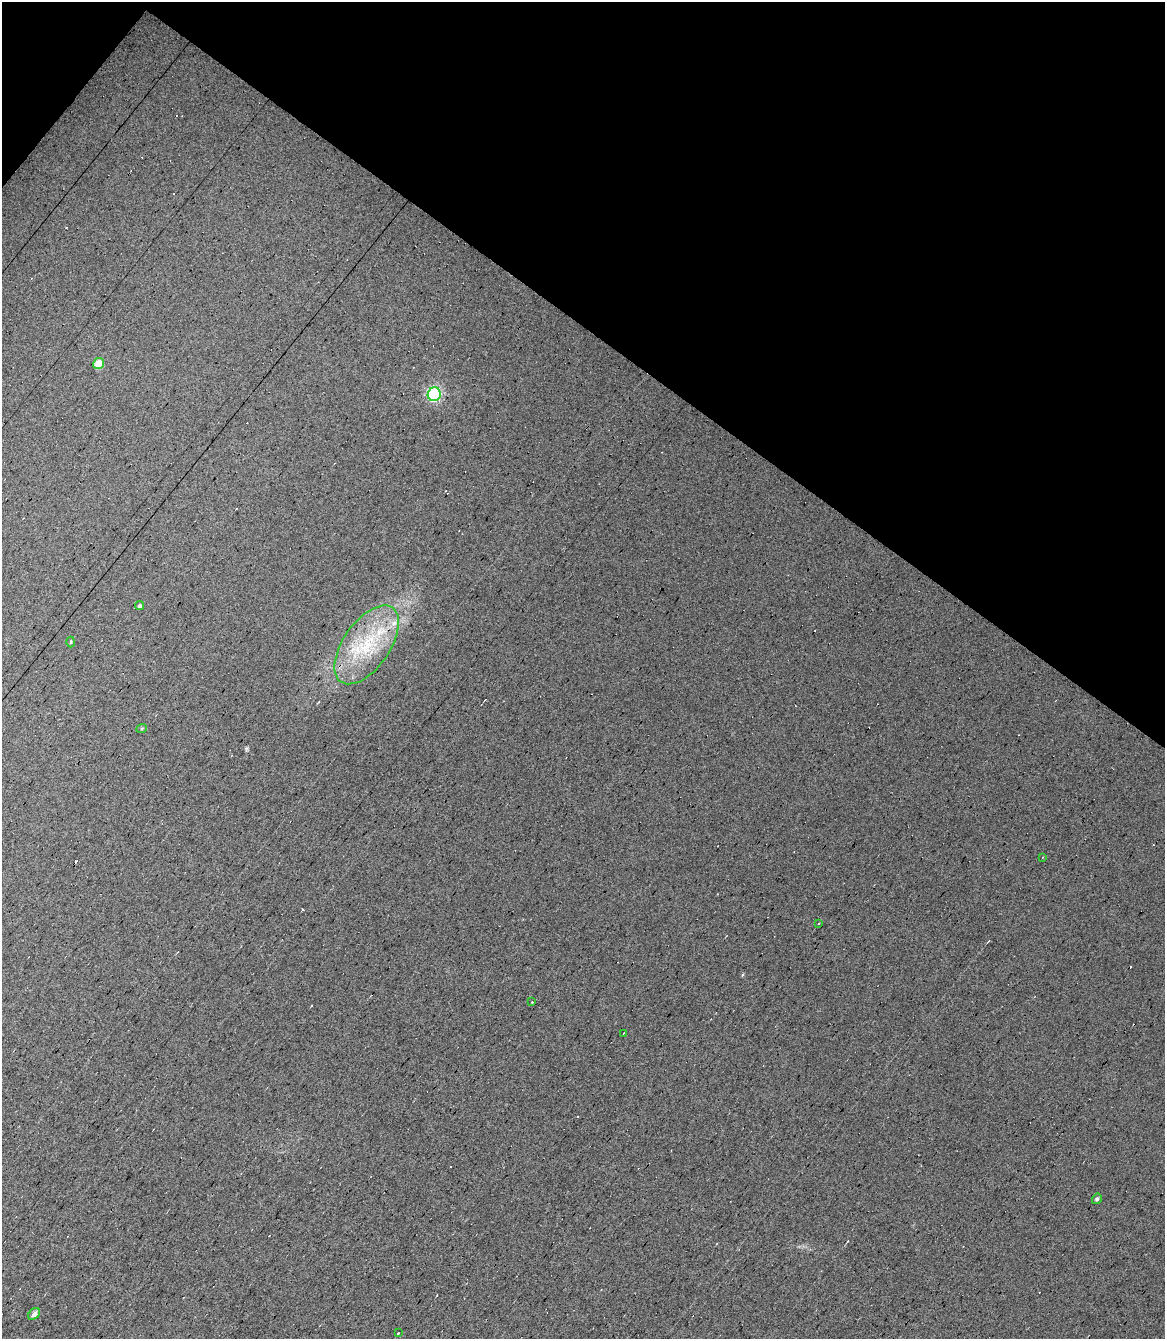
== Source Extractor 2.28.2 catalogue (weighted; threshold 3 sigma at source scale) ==
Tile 2 of 4 x 3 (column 2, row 1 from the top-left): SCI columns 1165-2327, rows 2882-4218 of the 4654 x 4391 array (HDU 1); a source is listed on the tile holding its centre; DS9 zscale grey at full resolution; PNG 1167 x 1341 px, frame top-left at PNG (2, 2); each listed source drawn as its Kron ellipse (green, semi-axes under 4 px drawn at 4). Shown black and unused: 26% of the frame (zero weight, under 7 of 13 exposures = <1% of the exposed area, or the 3 px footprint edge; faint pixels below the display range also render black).
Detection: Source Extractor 2.28.2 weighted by HDU 2 'WHT'; one run over the whole footprint, this tile lists its part. Background 0.0179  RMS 0.0058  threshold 0.0237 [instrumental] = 3 sigma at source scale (4.09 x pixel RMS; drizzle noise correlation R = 1.36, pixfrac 0.8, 0.0396/0.0396 arcsec/px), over >= 5 px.
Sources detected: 26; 13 cosmic-ray / hot-pixel residue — neither listed nor drawn; the other 13 listed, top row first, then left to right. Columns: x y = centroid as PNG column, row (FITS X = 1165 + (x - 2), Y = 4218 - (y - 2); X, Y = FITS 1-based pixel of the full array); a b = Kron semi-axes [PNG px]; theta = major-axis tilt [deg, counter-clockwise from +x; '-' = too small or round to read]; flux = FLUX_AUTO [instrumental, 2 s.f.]
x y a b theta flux
99 364 6 5 - 11
434 394 7 6 - 94
140 606 5 4 - 1.2
71 642 5 3 - 0.56
367 645 45 23 55 38
142 728 5 3 - 0.58
1042 857 3 3 - 0.93
819 923 3 2 - 0.69
532 1002 3 2 - 0.46
624 1033 3 2 - 0.4
1097 1199 5 4 - 1.2
34 1314 7 5 44 3.2
398 1333 3 2 - 1.1
Unlisted compact peaks at least as high as the median listed source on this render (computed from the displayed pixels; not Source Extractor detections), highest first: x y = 246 748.